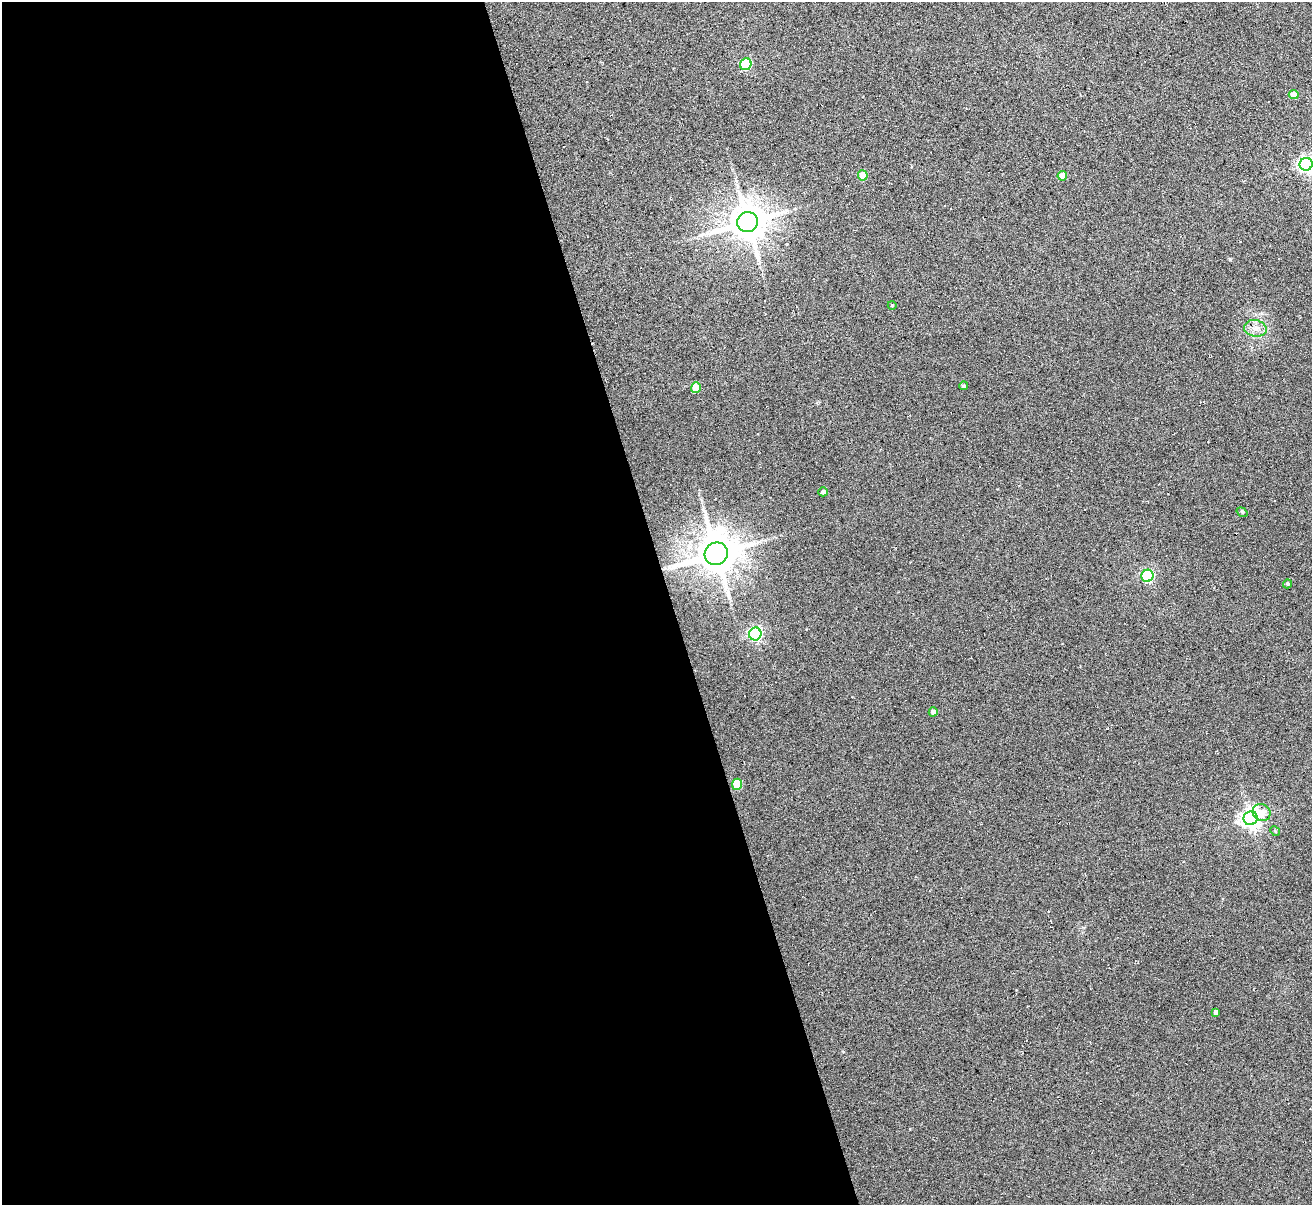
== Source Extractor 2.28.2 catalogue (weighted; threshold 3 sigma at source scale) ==
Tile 9 of 4 x 4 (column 1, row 3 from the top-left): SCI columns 56-1365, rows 1361-2563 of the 5294 x 5235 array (HDU 1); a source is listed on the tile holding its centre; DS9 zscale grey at full resolution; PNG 1314 x 1207 px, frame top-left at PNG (2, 2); each listed source drawn as its Kron ellipse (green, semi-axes under 4 px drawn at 4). Shown black and unused: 51% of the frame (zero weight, under 3 of 6 exposures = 3% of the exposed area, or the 3 px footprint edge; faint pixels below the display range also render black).
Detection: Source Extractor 2.28.2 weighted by HDU 2 'WHT'; one run over the whole footprint, this tile lists its part. Background 0.105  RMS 0.051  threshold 0.207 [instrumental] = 3 sigma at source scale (4.09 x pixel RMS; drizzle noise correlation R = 1.36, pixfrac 0.8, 0.05/0.05 arcsec/px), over >= 5 px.
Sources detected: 28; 5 cosmic-ray / hot-pixel residue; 1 long thin detection or spike segment (spike, bleed or trail) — neither listed nor drawn; the other 22 listed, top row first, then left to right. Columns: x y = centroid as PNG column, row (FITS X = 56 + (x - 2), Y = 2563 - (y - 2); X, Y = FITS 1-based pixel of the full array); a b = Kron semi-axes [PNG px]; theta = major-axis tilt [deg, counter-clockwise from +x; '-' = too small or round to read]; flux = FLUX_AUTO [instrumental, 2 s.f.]
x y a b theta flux
746 64 6 5 - 390
1294 95 5 4 - 46
1306 164 6 6 - 1400
863 175 5 5 - 76
1062 176 5 4 - 61
748 222 10 10 - 12000
892 305 4 3 - 3.5
1255 328 11 8 -9 31
964 386 4 4 - 8.2
696 388 5 5 - 110
823 492 5 4 - 16
1242 512 6 3 -35 5.2
716 554 12 11 - 15000
1147 576 6 6 - 660
1287 584 4 4 - 8.8
755 634 6 6 - 990
933 712 4 4 - 21
737 784 5 5 - 150
1262 812 9 8 - 46
1251 818 7 7 - 2500
1275 831 5 4 - 5.6
1216 1012 4 4 - 20
Isophote crosses this tile's border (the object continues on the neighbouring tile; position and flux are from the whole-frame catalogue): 1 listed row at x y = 1306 164